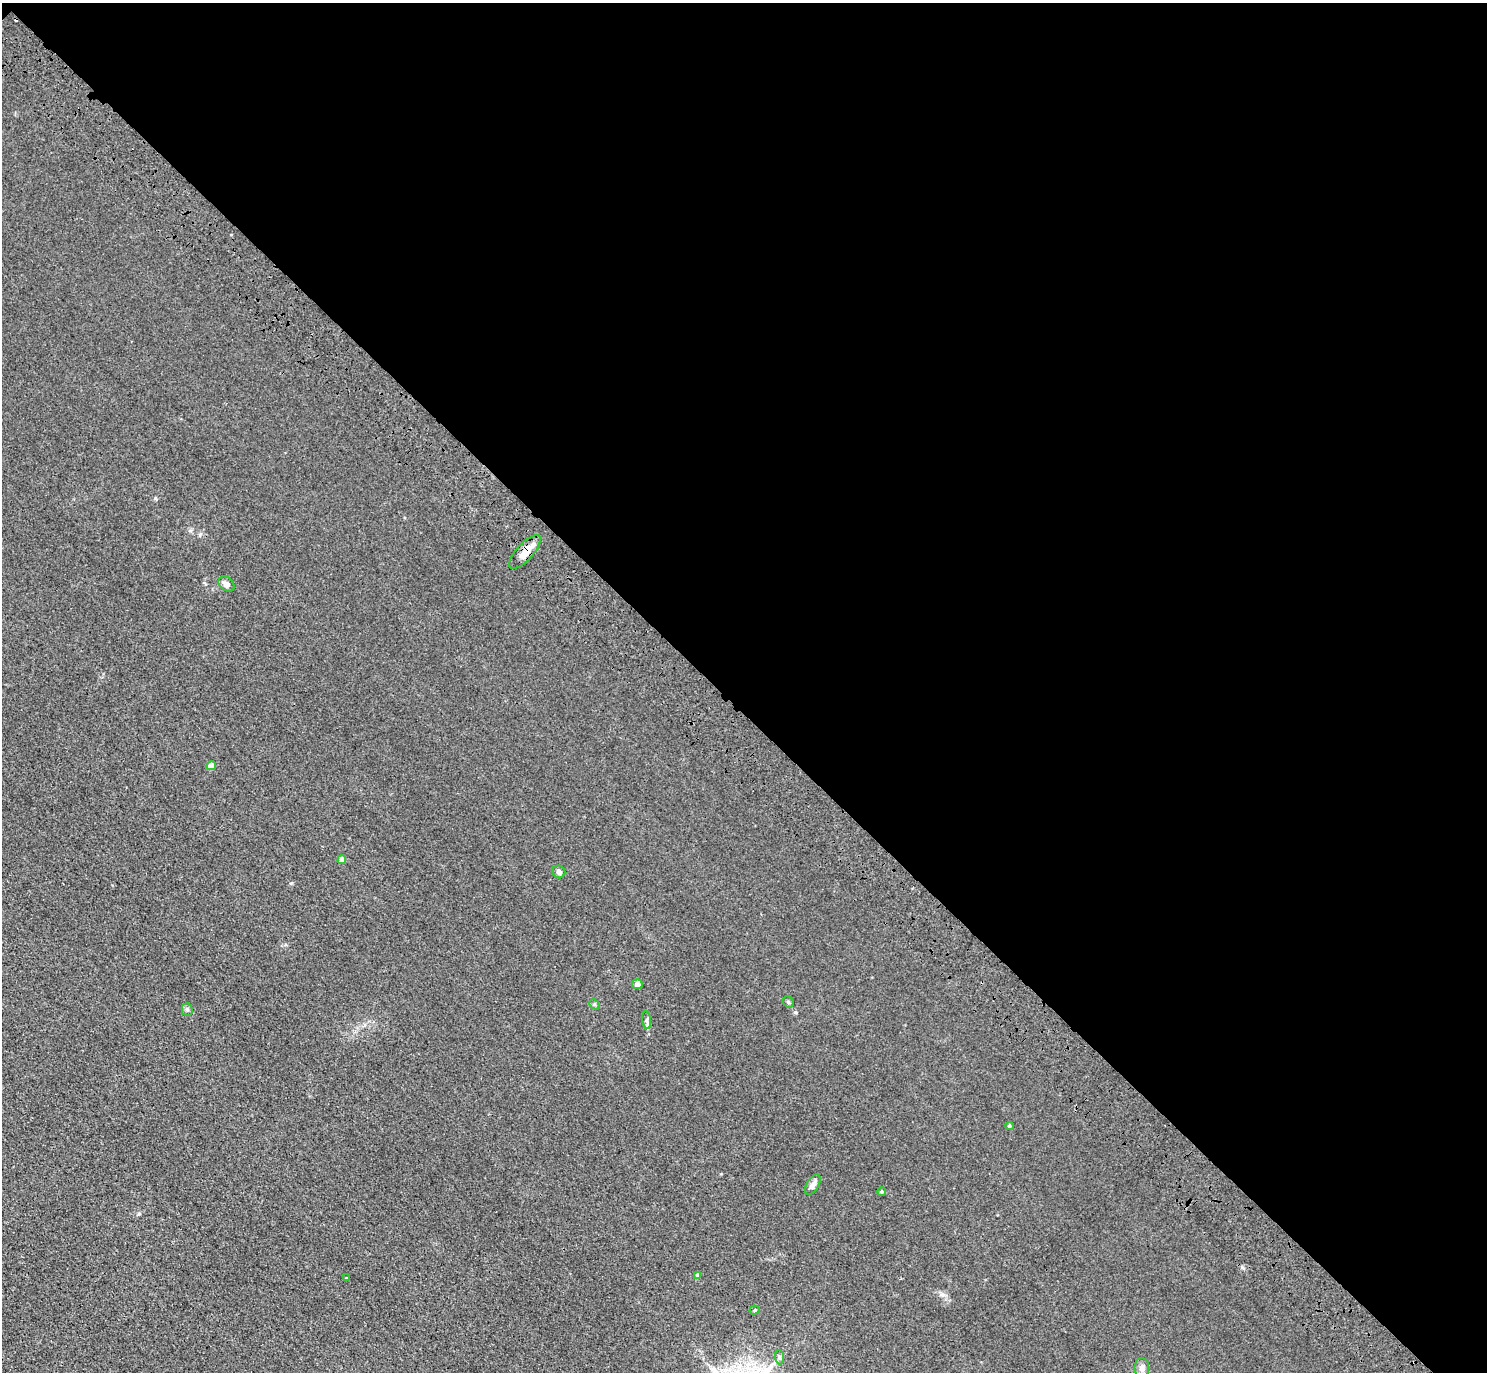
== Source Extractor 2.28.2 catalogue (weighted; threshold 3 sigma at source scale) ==
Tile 3 of 4 x 4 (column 3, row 1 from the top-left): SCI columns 3060-4544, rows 4501-5870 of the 6118 x 6118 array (HDU 1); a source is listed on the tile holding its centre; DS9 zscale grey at full resolution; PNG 1489 x 1374 px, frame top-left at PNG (2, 3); each listed source drawn as its Kron ellipse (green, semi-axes under 4 px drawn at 4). Shown black and unused: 52% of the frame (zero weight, under 3 of 4 exposures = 6% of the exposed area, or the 3 px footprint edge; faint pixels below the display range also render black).
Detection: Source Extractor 2.28.2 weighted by HDU 2 'WHT'; one run over the whole footprint, this tile lists its part. Background 0.0112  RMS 0.0054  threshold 0.0242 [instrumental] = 3 sigma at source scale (4.5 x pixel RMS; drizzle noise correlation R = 1.50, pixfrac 1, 0.05/0.05 arcsec/px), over >= 5 px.
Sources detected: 18; all 18 listed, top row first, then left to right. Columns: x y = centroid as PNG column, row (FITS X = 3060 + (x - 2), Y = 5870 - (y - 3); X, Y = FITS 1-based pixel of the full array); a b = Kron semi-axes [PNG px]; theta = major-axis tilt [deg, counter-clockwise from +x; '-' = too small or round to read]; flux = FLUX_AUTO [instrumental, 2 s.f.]
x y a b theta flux
525 552 21 8 47 7.5
226 584 9 6 -40 2.8
211 766 4 4 - 7.2
342 860 4 4 - 3.7
559 872 6 6 - 2
637 984 5 5 - 3.2
788 1002 6 5 - 0.96
594 1004 6 4 -44 0.75
187 1009 6 5 - 1.1
647 1020 9 4 -82 1.3
1009 1126 4 3 - 0.83
813 1185 11 6 58 2.9
882 1191 4 4 - 0.87
698 1275 4 4 - 1.8
346 1278 4 3 - 0.42
755 1310 5 4 - 0.76
779 1357 7 4 -89 1.2
1142 1368 10 7 -90 2.9
Overlapping masked pixels (flux is a lower limit): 1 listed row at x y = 525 552
Unlisted compact peaks at least as high as the median listed source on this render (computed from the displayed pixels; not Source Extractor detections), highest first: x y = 291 883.